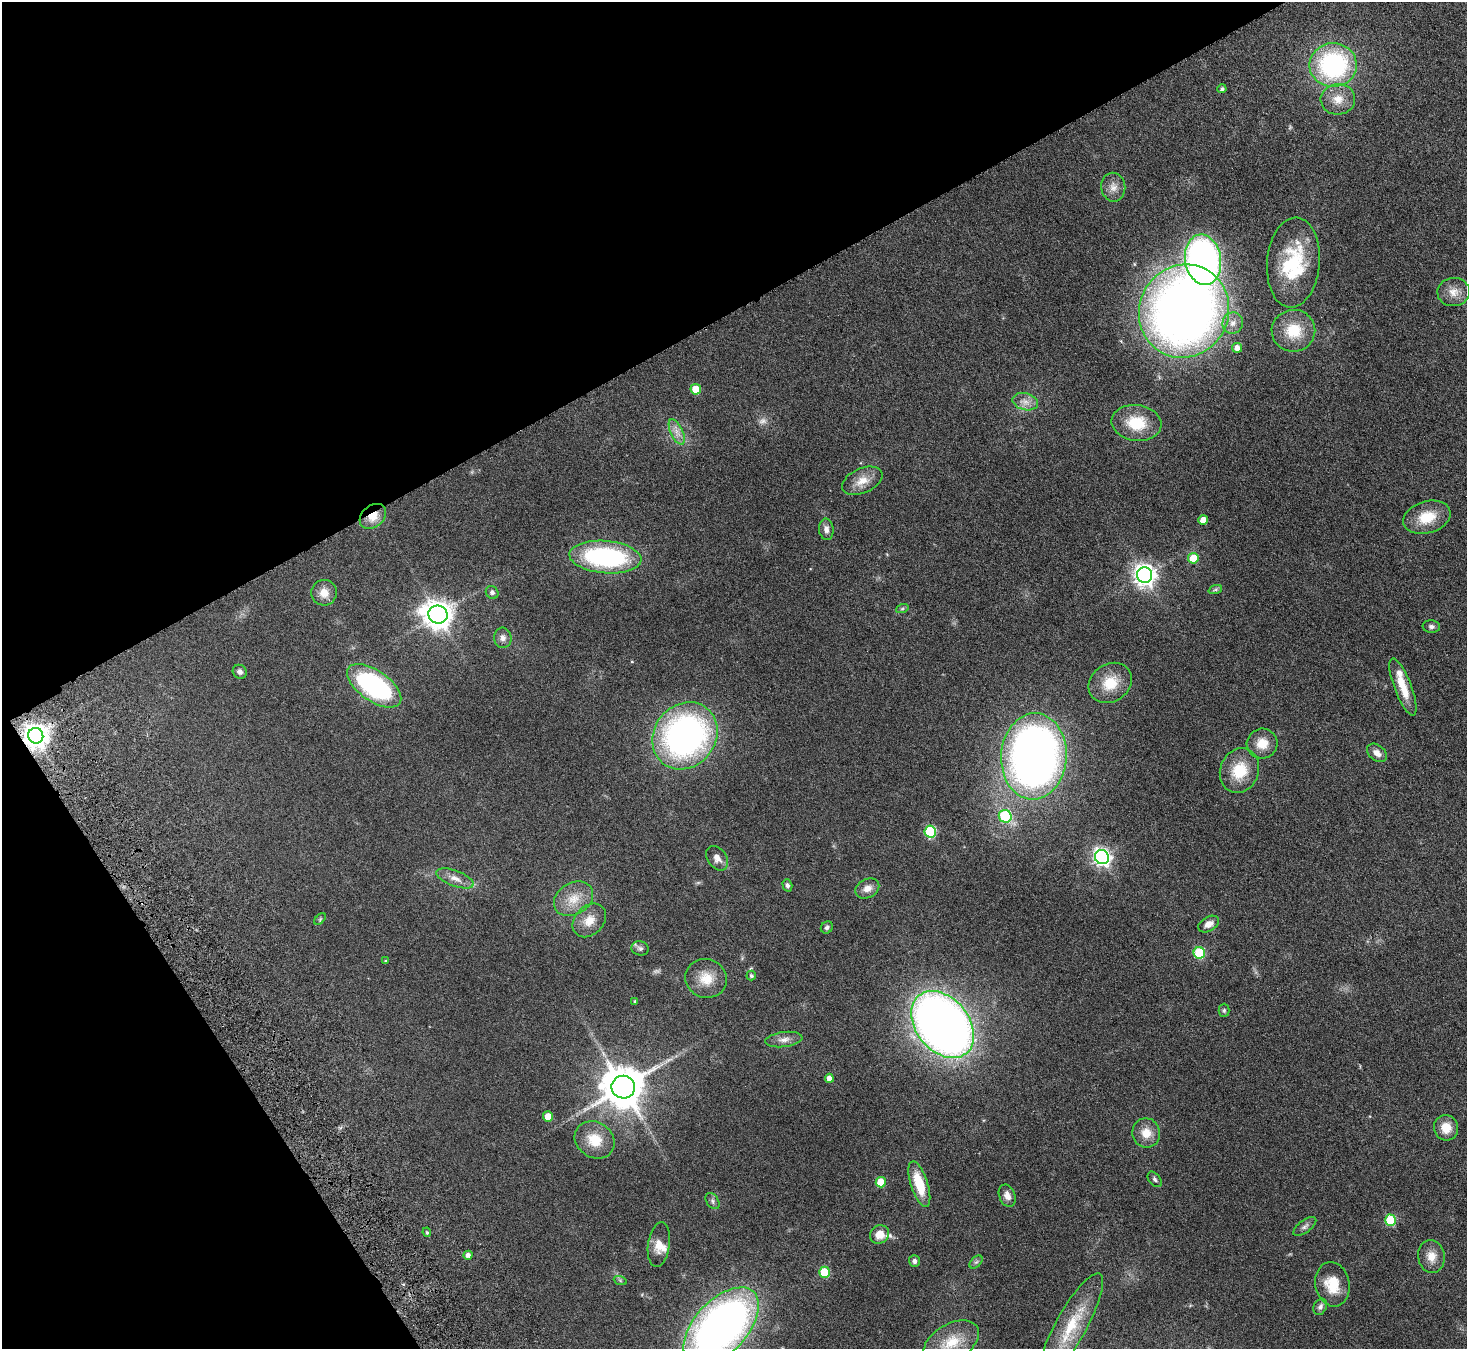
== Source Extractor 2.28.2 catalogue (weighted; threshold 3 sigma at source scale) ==
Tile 5 of 4 x 4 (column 1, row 2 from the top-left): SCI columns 53-1517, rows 3017-4363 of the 5965 x 5897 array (HDU 1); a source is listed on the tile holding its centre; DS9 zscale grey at full resolution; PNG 1469 x 1351 px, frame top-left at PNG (2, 2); each listed source drawn as its Kron ellipse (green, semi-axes under 4 px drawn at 4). Shown black and unused: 30% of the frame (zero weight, under 4 of 8 exposures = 3% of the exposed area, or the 3 px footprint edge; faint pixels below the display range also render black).
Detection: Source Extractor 2.28.2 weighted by HDU 2 'WHT'; one run over the whole footprint, this tile lists its part. Background 0.0899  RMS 0.0048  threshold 0.0198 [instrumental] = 3 sigma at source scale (4.09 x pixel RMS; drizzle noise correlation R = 1.36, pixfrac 0.8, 0.05/0.05 arcsec/px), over >= 5 px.
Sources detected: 98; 3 too faint to see at this stretch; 1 inside a brighter object's white glare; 1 cosmic-ray / hot-pixel residue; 1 long thin detection or spike segment (spike, bleed or trail) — neither listed nor drawn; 4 inside a brighter listed object's ellipse — not listed separately; the other 88 listed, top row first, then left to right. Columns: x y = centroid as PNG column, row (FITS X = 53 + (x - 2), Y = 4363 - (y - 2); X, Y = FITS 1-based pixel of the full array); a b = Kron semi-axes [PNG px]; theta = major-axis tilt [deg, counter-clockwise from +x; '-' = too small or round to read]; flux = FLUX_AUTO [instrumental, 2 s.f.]
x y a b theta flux
1333 65 23 22 - 66
1222 89 4 4 - 0.96
1338 99 17 15 4 6.8
1113 187 14 12 -81 3.7
1203 260 25 18 -81 190
1293 262 45 26 85 29
1454 292 16 14 6 5.1
1184 311 47 44 62 420
1233 323 11 10 - 3.5
1293 331 22 21 - 14
1237 348 5 5 - 3
696 389 5 5 - 9.3
1025 402 13 8 -14 3.2
1136 423 25 18 -7 15
677 432 14 6 -65 2.9
862 481 21 12 24 6.3
373 516 15 11 40 6.3
1427 517 24 16 17 12
1203 520 5 5 - 6.1
826 529 11 7 -85 2.1
605 557 36 16 -5 67
1193 558 5 5 - 10
1145 575 8 7 - 310
1215 590 7 4 19 0.8
492 592 7 6 - 1.4
324 593 13 12 - 4.8
902 609 6 4 19 0.65
438 614 10 8 -27 560
1431 626 8 6 -7 1.4
503 638 10 8 -84 2.2
240 672 7 6 - 1.6
1110 683 23 18 35 12
374 686 31 15 -35 63
1403 687 30 8 -69 8.9
36 736 8 7 - 440
685 736 35 30 51 150
1262 744 15 15 - 6.9
1377 753 11 7 -39 3
1034 756 43 33 86 300
1239 771 23 19 68 14
1005 816 6 6 - 32
930 831 6 5 - 31
1102 857 7 7 - 170
717 858 13 9 -54 2.8
455 878 19 7 -20 3.8
787 885 6 4 -74 1.1
867 889 12 9 27 3.5
574 899 21 15 31 8.3
320 919 7 4 46 0.66
589 920 19 14 45 6.1
1209 924 11 7 30 3.3
827 927 6 5 - 1.1
640 948 9 7 -15 1.2
1199 953 6 5 - 29
385 961 4 3 - 0.41
751 976 5 5 - 0.8
706 978 21 19 -19 8.9
635 1001 3 3 - 0.6
1224 1010 6 5 - 0.73
943 1024 37 26 -51 430
784 1039 19 7 7 3.2
829 1078 4 4 - 3.2
623 1087 11 11 - 1600
548 1117 5 5 - 6.5
1446 1128 13 12 - 6.1
1146 1133 15 14 - 6.1
595 1140 21 17 -33 10
1155 1179 9 5 -50 1.1
881 1182 5 5 - 11
919 1184 24 8 -72 13
1007 1196 11 8 -69 3.2
712 1201 9 6 -56 1.3
1391 1220 6 5 - 25
1305 1226 13 6 36 1.6
427 1232 5 4 - 0.7
879 1234 10 9 - 5.4
659 1245 22 11 81 5.3
468 1255 4 4 - 1.8
1431 1256 16 13 -82 5.3
914 1261 6 5 - 1.2
976 1262 8 4 44 0.95
824 1272 5 5 - 17
620 1280 7 4 -19 0.65
1332 1284 22 17 -78 12
1320 1307 8 6 61 1.6
1071 1326 60 15 61 20
721 1327 47 26 47 270
951 1342 30 18 30 13
Overlapping masked pixels (flux is a lower limit): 2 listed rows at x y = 373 516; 36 736
Isophote crosses this tile's border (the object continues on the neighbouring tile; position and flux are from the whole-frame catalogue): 1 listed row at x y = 721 1327